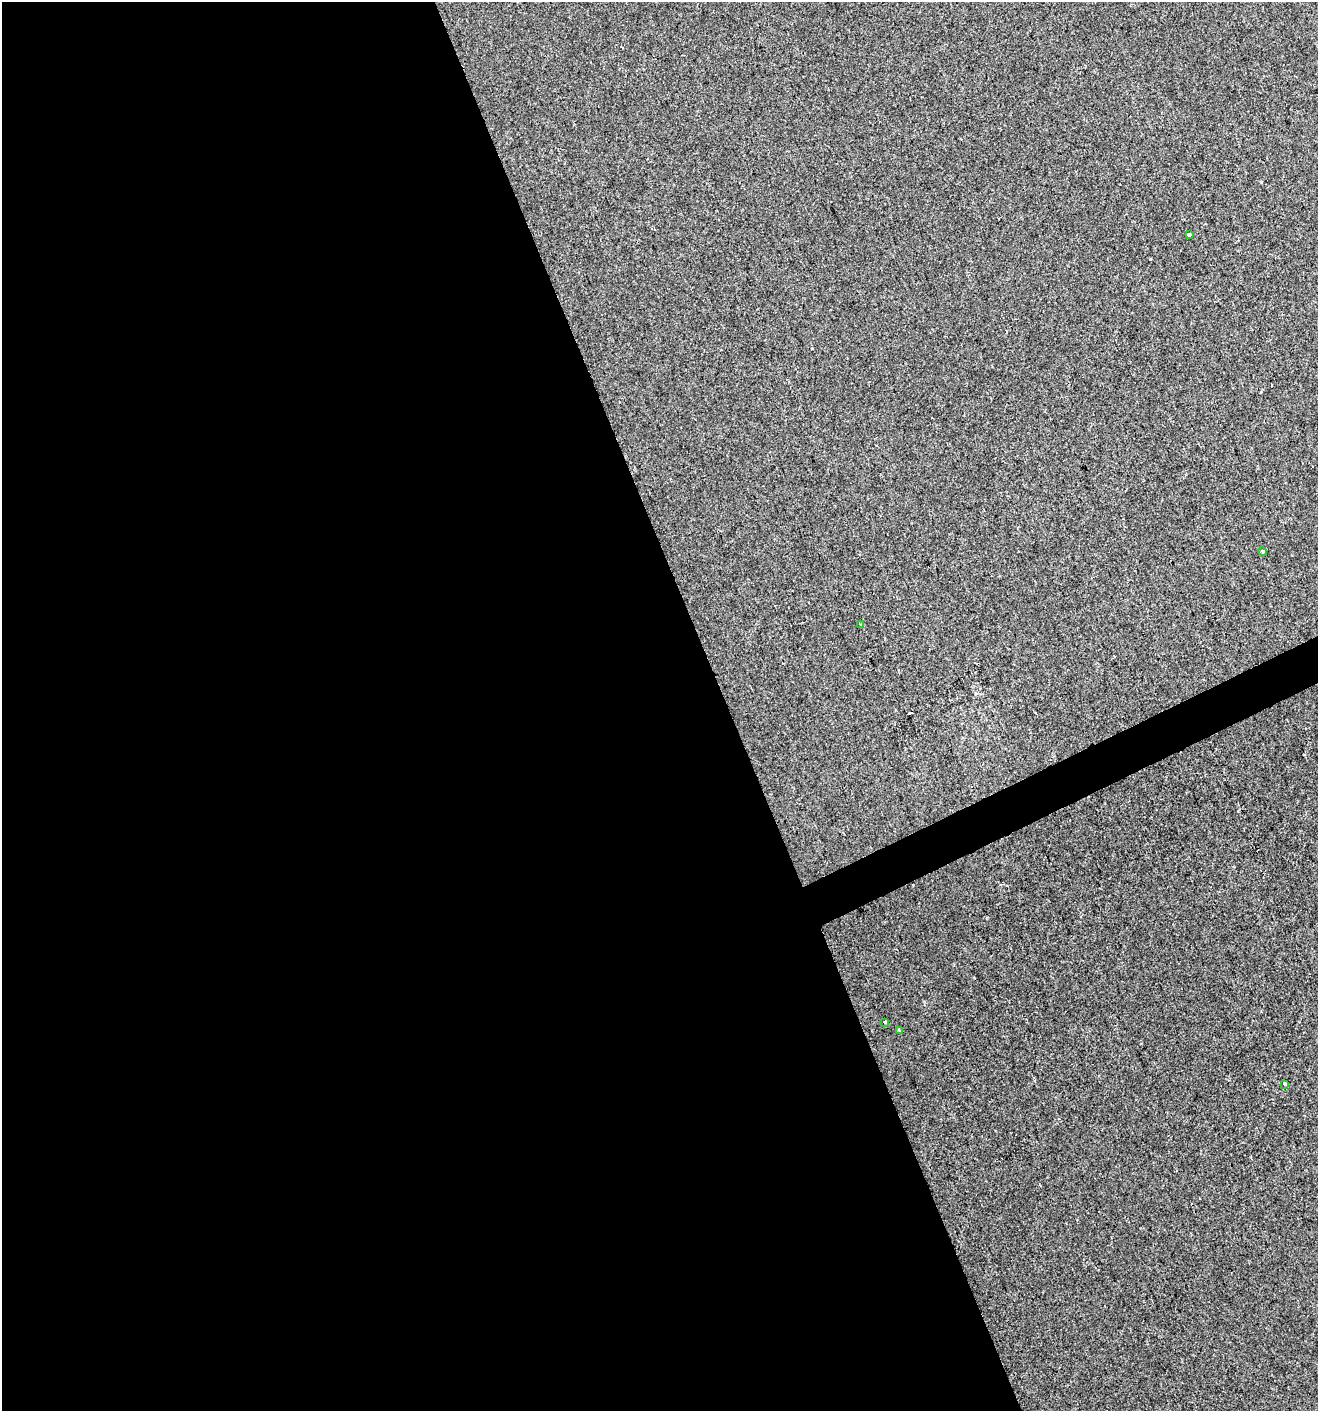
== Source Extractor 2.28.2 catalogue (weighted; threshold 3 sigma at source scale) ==
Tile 9 of 4 x 4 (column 1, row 3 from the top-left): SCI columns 87-1402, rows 1411-2819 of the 5495 x 5637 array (HDU 1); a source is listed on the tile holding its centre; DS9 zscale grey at full resolution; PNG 1320 x 1413 px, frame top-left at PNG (2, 2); each listed source drawn as its Kron ellipse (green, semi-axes under 4 px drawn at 4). Shown black and unused: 56% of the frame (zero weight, under 2 of 3 exposures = <1% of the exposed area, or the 3 px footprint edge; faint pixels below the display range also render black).
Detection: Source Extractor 2.28.2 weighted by HDU 2 'WHT'; one run over the whole footprint, this tile lists its part. Background 0.00269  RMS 0.0048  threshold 0.0217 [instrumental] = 3 sigma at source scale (4.5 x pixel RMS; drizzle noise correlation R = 1.50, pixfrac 1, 0.0396/0.0396 arcsec/px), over >= 5 px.
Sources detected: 7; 1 cosmic-ray / hot-pixel residue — neither listed nor drawn; the other 6 listed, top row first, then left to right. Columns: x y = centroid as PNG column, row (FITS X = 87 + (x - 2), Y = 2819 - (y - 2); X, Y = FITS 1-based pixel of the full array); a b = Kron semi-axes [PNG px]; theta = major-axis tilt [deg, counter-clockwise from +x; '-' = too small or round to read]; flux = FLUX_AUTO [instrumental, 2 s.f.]
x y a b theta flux
1189 235 3 3 - 14
1262 552 4 3 - 0.68
860 624 3 3 - 0.7
885 1022 4 3 - 1.4
899 1030 4 2 - 0.56
1284 1084 4 3 - 0.88